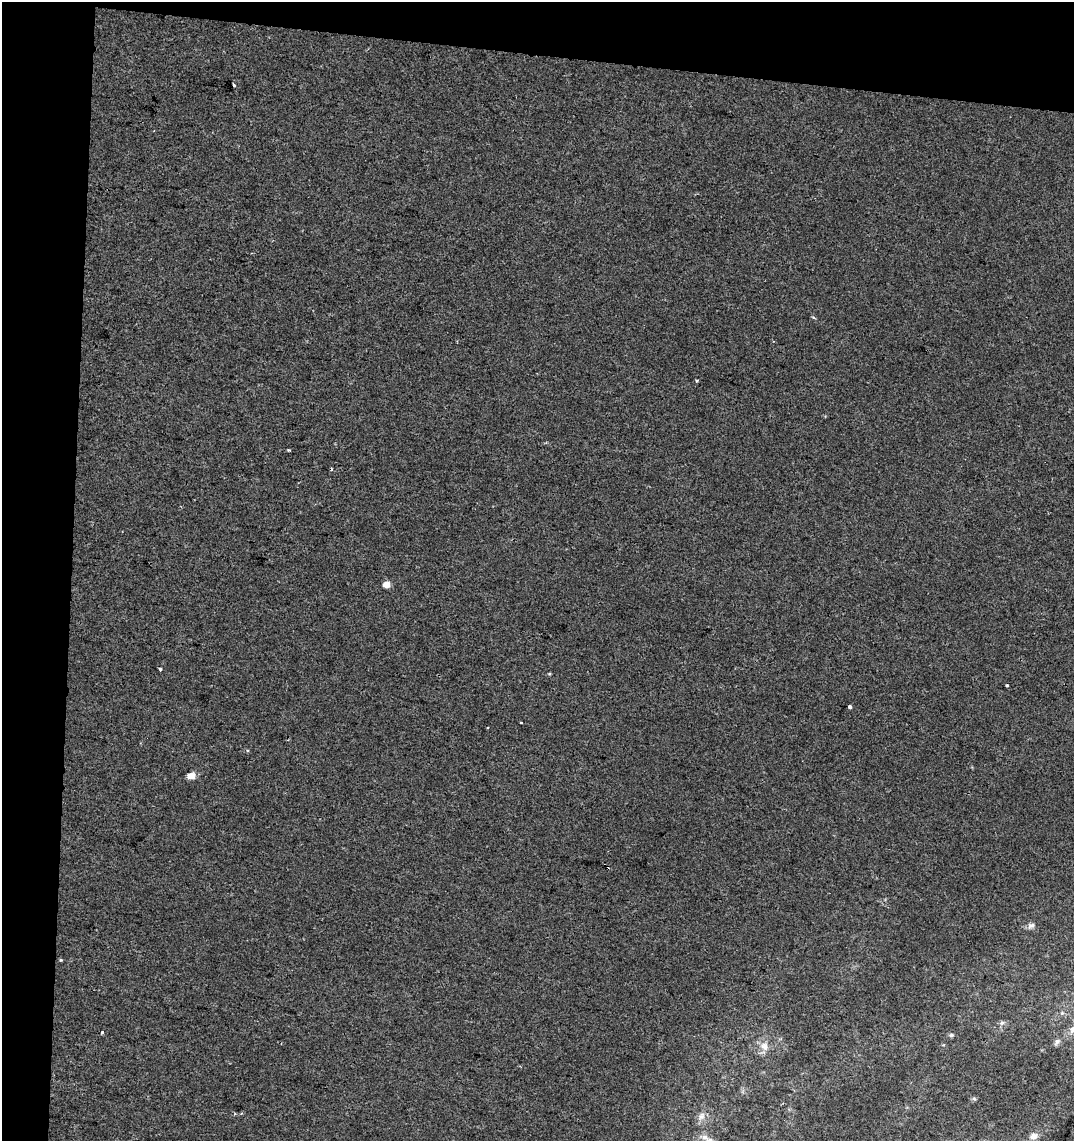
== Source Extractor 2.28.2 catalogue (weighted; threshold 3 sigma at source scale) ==
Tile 1 of 2 x 2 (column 1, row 1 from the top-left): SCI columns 128-1199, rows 1139-2277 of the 2383 x 2277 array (HDU 1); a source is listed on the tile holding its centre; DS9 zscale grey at full resolution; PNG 1076 x 1143 px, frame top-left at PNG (2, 2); no overlay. Shown black and unused: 11% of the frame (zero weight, under 2 of 3 exposures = <1% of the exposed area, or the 3 px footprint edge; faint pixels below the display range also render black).
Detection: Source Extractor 2.28.2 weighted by HDU 2 'WHT'; one run over the whole footprint, this tile lists its part. Background 1.04e-04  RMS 0.0041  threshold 0.0186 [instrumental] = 3 sigma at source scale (4.5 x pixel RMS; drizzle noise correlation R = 1.50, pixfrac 1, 0.0396/0.0396 arcsec/px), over >= 5 px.
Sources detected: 25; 3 cosmic-ray / hot-pixel residue — not listed; the other 22 listed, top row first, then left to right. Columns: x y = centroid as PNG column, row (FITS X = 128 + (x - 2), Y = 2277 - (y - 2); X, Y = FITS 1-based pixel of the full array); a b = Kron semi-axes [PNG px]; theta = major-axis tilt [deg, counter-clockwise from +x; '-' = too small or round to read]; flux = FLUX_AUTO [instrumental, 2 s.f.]
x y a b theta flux
813 317 5 4 - 0.49
697 380 3 3 - 0.51
288 450 4 3 - 0.99
387 584 5 4 - 6.9
160 669 3 3 - 2.5
549 674 5 3 - 0.42
1007 685 3 3 - 0.61
850 707 4 3 - 2
488 727 2 2 - 0.42
248 751 4 4 - 0.56
191 776 5 4 - 8.4
1031 925 10 7 15 1.6
61 960 4 4 - 0.4
1002 1023 7 4 45 0.86
102 1032 3 3 - 1.1
951 1035 6 5 - 0.76
1057 1042 10 6 50 1.4
764 1046 12 10 -47 3.6
974 1099 6 4 -2 0.64
235 1114 3 3 - 0.52
701 1116 11 8 66 2.3
1034 1136 10 8 19 2.8